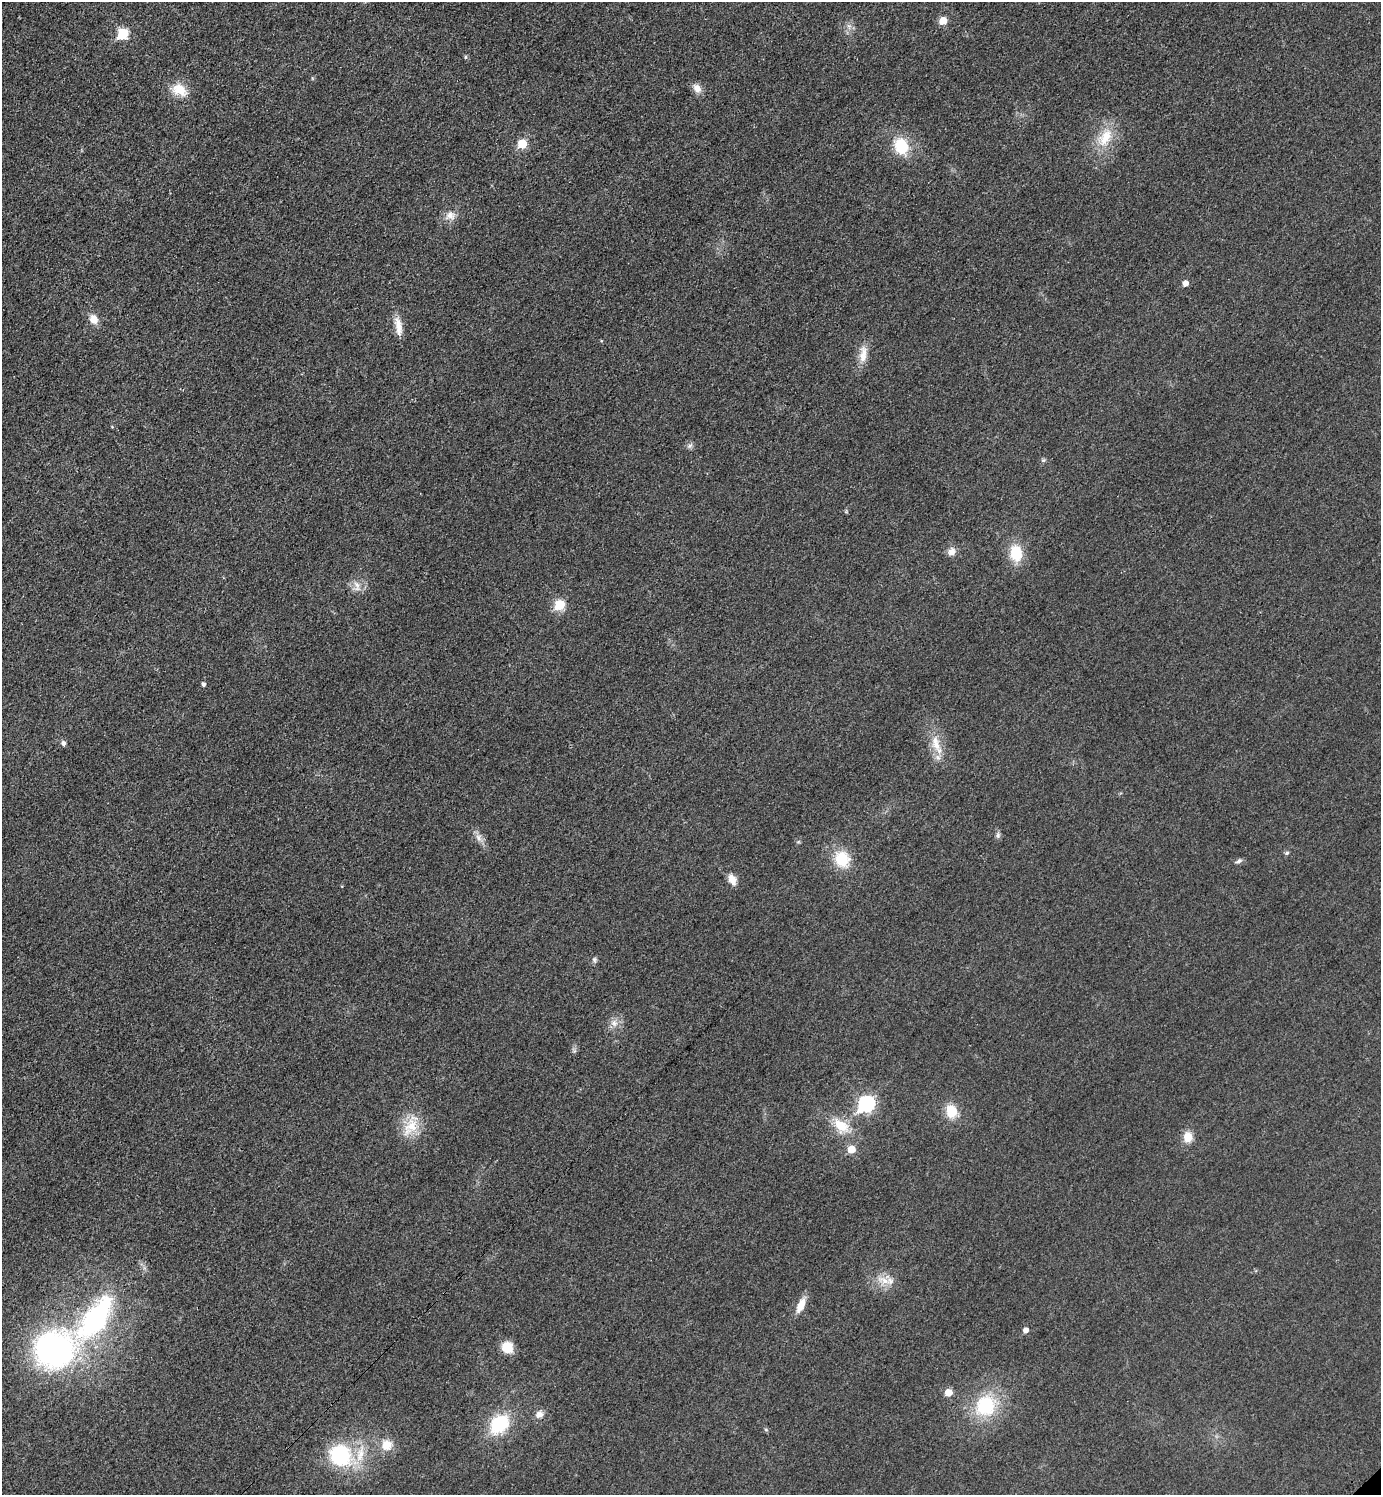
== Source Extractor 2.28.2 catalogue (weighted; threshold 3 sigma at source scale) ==
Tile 11 of 4 x 4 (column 3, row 3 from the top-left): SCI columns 3072-4450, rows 1502-2994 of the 5995 x 5997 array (HDU 1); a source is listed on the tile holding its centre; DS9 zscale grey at full resolution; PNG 1383 x 1497 px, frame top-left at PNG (2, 2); no overlay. Shown black and unused: <1% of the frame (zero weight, under 3 of 4 exposures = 1% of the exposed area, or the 3 px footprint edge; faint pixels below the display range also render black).
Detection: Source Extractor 2.28.2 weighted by HDU 2 'WHT'; one run over the whole footprint, this tile lists its part. Background 0.0342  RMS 0.006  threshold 0.0268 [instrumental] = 3 sigma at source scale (4.5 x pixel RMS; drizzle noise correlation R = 1.50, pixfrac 1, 0.05/0.05 arcsec/px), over >= 5 px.
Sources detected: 52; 1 inside a brighter listed object's ellipse — not listed separately; the other 51 listed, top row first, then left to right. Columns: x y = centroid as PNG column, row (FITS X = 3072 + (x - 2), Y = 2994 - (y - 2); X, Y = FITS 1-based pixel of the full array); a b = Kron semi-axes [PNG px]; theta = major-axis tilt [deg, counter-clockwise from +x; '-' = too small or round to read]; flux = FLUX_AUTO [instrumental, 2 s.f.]
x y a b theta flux
943 21 6 6 - 9.6
849 26 6 6 - 1.7
123 34 7 6 - 29
465 57 5 4 - 0.88
697 88 12 9 -62 4.6
180 90 22 15 -28 11
1105 137 29 15 59 16
522 144 6 6 - 18
901 146 19 15 -68 20
450 216 15 11 11 5.2
1185 283 5 5 - 4
94 319 10 8 -62 6.5
398 326 27 8 -80 7
863 354 25 9 83 7.7
112 427 5 3 - 0.48
690 446 9 6 48 1.7
1043 460 6 5 - 0.96
952 551 11 9 51 3.9
1016 553 18 13 -83 18
357 586 18 9 -78 4.9
560 605 6 6 - 25
203 684 5 4 - 1.5
63 743 7 5 -69 1.7
936 743 26 12 -72 11
998 835 9 6 81 1.6
478 838 11 8 -67 3.5
1287 853 6 5 - 0.95
842 859 19 16 -64 19
1239 861 10 5 28 1.5
732 879 13 8 -66 5.3
594 960 7 5 -89 1.4
614 1023 11 8 -64 3.7
866 1104 8 7 - 120
951 1111 12 10 -82 14
841 1126 25 15 -39 15
410 1127 30 16 58 15
1188 1137 11 10 - 7.8
851 1149 6 5 - 11
884 1280 21 9 -24 7.4
801 1305 19 8 66 7.3
95 1318 67 27 54 96
1026 1330 5 5 - 2.9
507 1347 12 12 - 10
54 1349 43 38 14 150
948 1392 6 5 - 8.3
985 1406 28 25 53 35
539 1414 10 9 - 3.7
500 1424 20 15 47 34
766 1429 6 4 -2 0.8
387 1445 13 13 - 8.8
340 1455 24 20 -38 48